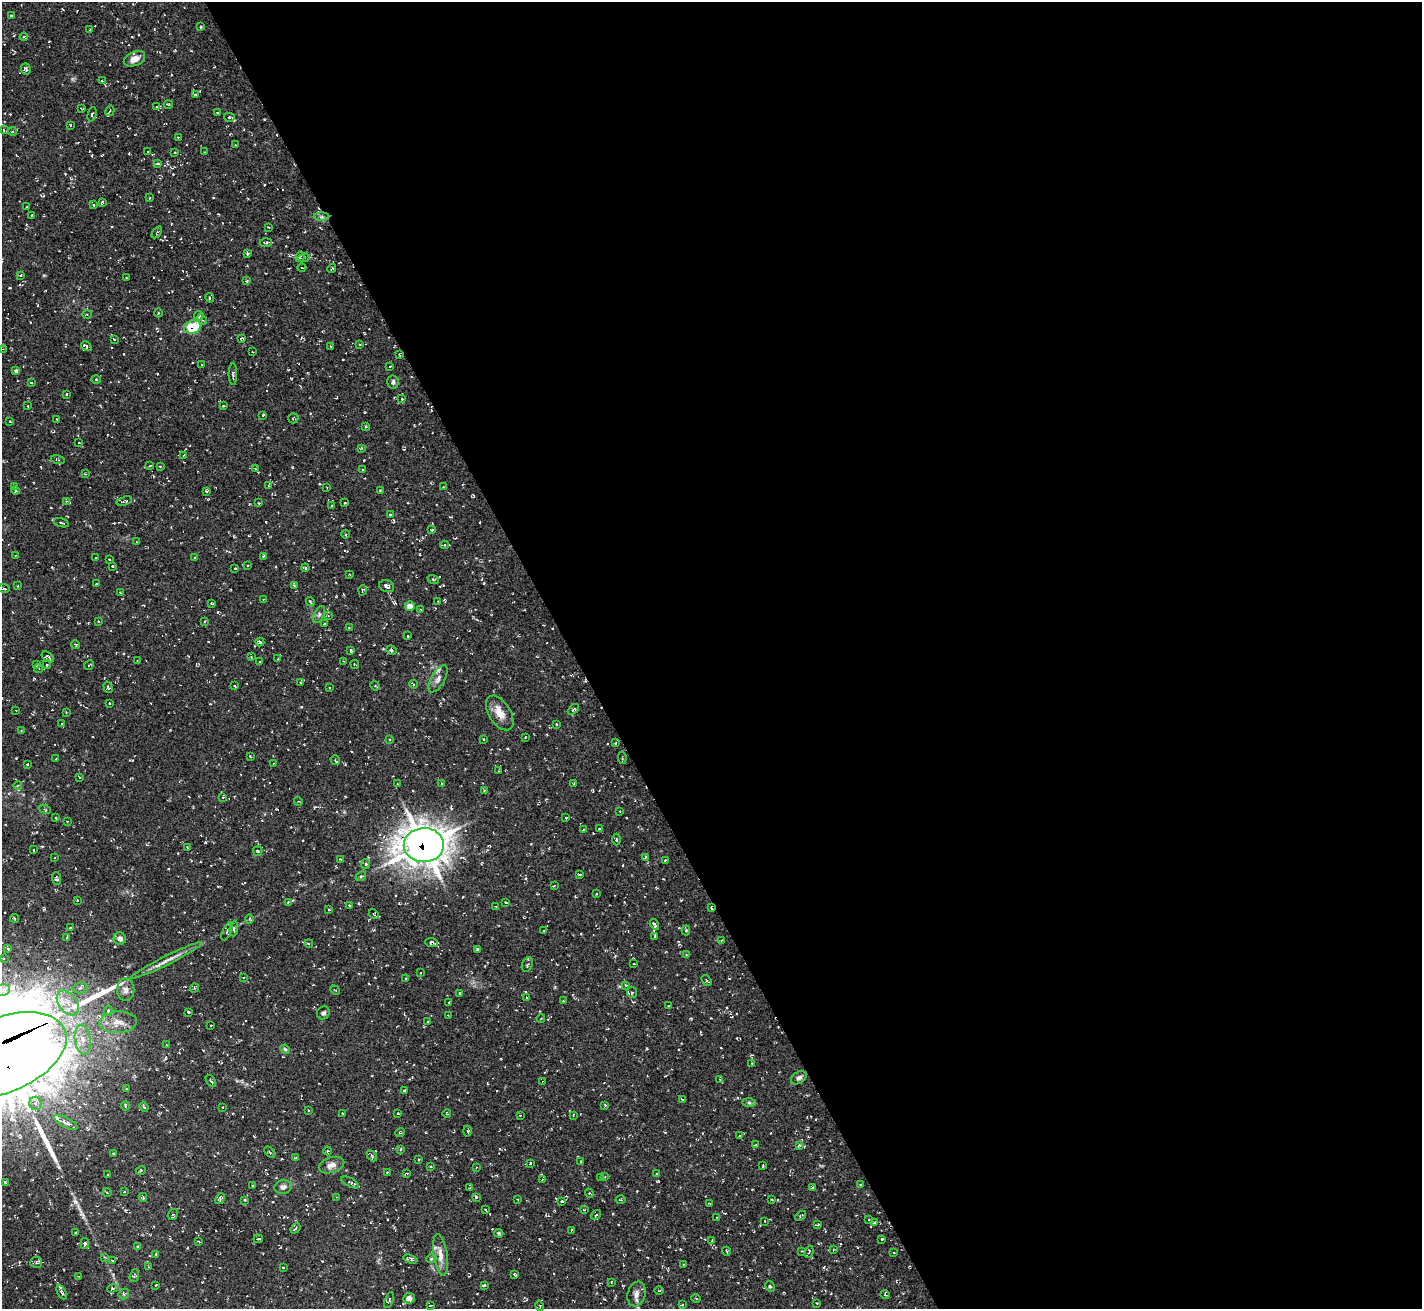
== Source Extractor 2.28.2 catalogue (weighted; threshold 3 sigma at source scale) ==
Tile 8 of 4 x 4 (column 4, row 2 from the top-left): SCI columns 4262-5681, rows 2771-4077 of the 5686 x 5676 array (HDU 1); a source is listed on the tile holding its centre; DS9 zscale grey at full resolution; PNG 1424 x 1311 px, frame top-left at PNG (2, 2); each listed source drawn as its Kron ellipse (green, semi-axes under 4 px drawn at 4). Shown black and unused: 60% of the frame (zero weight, under 3 of 5 exposures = <1% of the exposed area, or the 3 px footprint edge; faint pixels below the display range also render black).
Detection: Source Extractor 2.28.2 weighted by HDU 2 'WHT'; one run over the whole footprint, this tile lists its part. Background 0.0245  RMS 0.0053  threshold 0.0237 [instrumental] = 3 sigma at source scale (4.5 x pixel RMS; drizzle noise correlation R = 1.50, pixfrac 1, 0.05/0.05 arcsec/px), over >= 5 px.
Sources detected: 437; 51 cosmic-ray / hot-pixel residue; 1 long thin detection or spike segment (spike, bleed or trail) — neither listed nor drawn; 5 inside a brighter listed object's ellipse — not listed separately; the other 380 listed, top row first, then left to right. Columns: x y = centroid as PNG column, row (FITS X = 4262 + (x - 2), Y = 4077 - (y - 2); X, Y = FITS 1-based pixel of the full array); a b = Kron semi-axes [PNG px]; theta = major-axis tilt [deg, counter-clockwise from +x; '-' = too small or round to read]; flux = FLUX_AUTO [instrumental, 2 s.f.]
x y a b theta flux
11 16 3 3 - 0.5
200 27 3 3 - 0.86
90 30 3 2 - 0.41
24 37 4 2 - 0.48
134 59 11 7 21 4.2
26 69 6 4 -74 1.1
102 81 3 2 - 0.46
195 95 3 3 - 0.53
168 104 4 3 - 0.4
157 106 3 3 - 0.73
81 108 4 2 - 0.38
110 111 5 4 - 0.59
217 113 4 3 - 0.36
92 114 7 3 75 0.82
229 117 5 4 - 0.8
70 125 3 2 - 0.45
3 130 3 2 - 0.32
12 131 4 3 - 0.41
178 137 3 2 - 0.38
235 145 3 2 - 0.42
148 152 2 2 - 0.29
205 152 3 3 - 0.45
175 153 3 2 - 0.66
158 163 4 3 - 0.68
149 198 3 2 - 0.27
102 202 4 3 - 0.77
93 205 3 3 - 0.51
27 207 2 2 - 0.31
32 215 2 2 - 0.26
322 217 8 4 0 0.96
268 227 3 2 - 0.39
157 232 7 3 55 0.62
266 243 6 3 5 0.66
247 254 3 2 - 0.54
300 257 5 3 - 0.55
304 258 6 3 10 0.54
302 268 4 3 - 0.46
332 269 5 3 - 0.54
21 275 3 2 - 0.37
126 277 2 2 - 0.37
246 281 4 3 - 0.5
210 298 5 3 - 0.86
158 313 4 3 - 0.43
87 314 4 4 - 0.67
199 316 5 4 - 1.1
202 319 5 4 - 0.8
193 327 9 6 20 20
242 338 3 3 - 0.64
114 339 3 3 - 0.48
360 344 3 2 - 0.42
86 346 6 4 -32 1.1
330 346 3 2 - 0.46
3 349 4 3 - 0.58
253 352 3 2 - 0.32
399 354 3 2 - 0.36
202 364 3 2 - 0.51
390 366 3 2 - 0.46
16 371 4 4 - 1.3
233 374 11 3 -90 1.3
96 379 5 3 - 0.39
393 382 6 5 - 1.2
31 383 3 2 - 0.37
66 394 3 3 - 0.89
402 399 4 3 - 1
28 406 3 2 - 0.35
223 406 4 3 - 0.49
263 415 3 2 - 0.41
293 418 5 5 - 0.68
57 419 3 2 - 0.31
10 421 3 2 - 0.36
366 427 4 3 - 0.6
79 443 2 2 - 0.52
361 448 3 3 - 0.45
183 455 4 2 - 0.53
58 460 7 3 -16 0.49
150 466 3 2 - 0.62
160 467 3 3 - 0.56
255 469 4 3 - 0.42
363 470 3 2 - 0.64
85 474 3 3 - 0.38
269 486 3 3 - 0.53
14 487 3 2 - 0.95
327 487 2 2 - 0.32
443 487 2 2 - 0.34
15 490 4 3 - 0.54
207 491 3 2 - 0.49
380 491 4 3 - 0.51
66 501 3 3 - 0.45
124 501 8 4 16 0.69
259 503 3 2 - 0.33
345 503 3 2 - 0.38
332 505 3 3 - 0.44
390 514 3 3 - 0.6
61 523 8 3 -18 0.74
432 530 3 3 - 0.71
346 534 4 3 - 0.55
137 542 4 3 - 0.48
445 545 4 4 - 0.68
15 556 3 2 - 0.37
263 557 4 2 - 0.55
95 558 3 2 - 0.46
195 558 3 3 - 0.58
109 560 3 2 - 0.49
247 565 3 2 - 0.57
112 566 3 2 - 0.58
235 568 3 2 - 0.6
305 568 4 3 - 0.56
350 574 2 2 - 0.41
433 579 6 3 -19 0.55
96 584 3 2 - 0.4
294 585 4 4 - 0.61
18 586 3 2 - 0.37
387 586 7 6 - 1.4
3 588 6 4 -7 0.93
363 590 5 3 - 0.69
120 592 3 2 - 0.34
264 600 3 2 - 0.41
438 601 2 2 - 0.39
310 602 5 3 - 0.49
212 604 3 3 - 0.49
410 606 5 4 - 3.9
421 609 3 2 - 0.46
319 615 9 5 64 1.1
328 616 3 3 - 0.37
98 621 3 2 - 0.32
205 621 3 2 - 0.45
324 624 3 3 - 0.43
349 628 3 2 - 0.44
408 636 3 2 - 0.38
260 642 4 3 - 0.73
76 645 5 2 - 0.49
392 650 5 3 - 0.71
351 651 3 3 - 0.86
48 657 7 4 -36 1.2
251 657 3 3 - 0.34
278 659 3 2 - 0.36
137 661 3 2 - 0.34
343 661 3 2 - 0.36
260 662 2 2 - 0.33
36 664 4 3 - 0.87
355 664 4 2 - 0.38
47 665 4 3 - 0.46
89 665 5 3 - 0.46
39 668 4 3 - 0.44
438 679 15 6 60 2.5
301 682 4 3 - 0.63
413 684 4 3 - 0.49
235 686 3 3 - 0.58
375 686 5 4 - 0.58
108 687 6 3 -74 0.66
329 688 3 2 - 0.48
110 703 3 2 - 0.48
573 709 6 4 44 0.81
16 710 2 2 - 0.32
66 712 2 2 - 0.27
500 713 19 10 -58 6.6
62 724 3 3 - 0.44
556 724 3 2 - 0.53
21 730 3 2 - 0.37
525 737 3 2 - 0.44
483 739 3 2 - 0.35
390 740 4 3 - 0.52
616 743 4 3 - 0.49
250 757 4 2 - 0.46
622 758 6 2 -81 0.45
56 759 3 2 - 0.45
335 760 5 3 - 0.48
27 764 3 2 - 0.45
274 764 3 2 - 0.39
498 771 3 2 - 0.34
79 777 3 3 - 0.62
397 783 2 2 - 0.49
441 783 4 2 - 0.4
574 784 3 3 - 0.41
18 785 4 3 - 0.4
484 790 3 3 - 0.38
223 797 3 2 - 0.39
298 801 4 3 - 0.5
45 809 6 4 -21 0.63
620 811 3 2 - 0.4
56 818 3 2 - 0.5
566 818 3 3 - 0.71
67 821 2 2 - 0.42
599 829 3 3 - 0.67
583 830 3 2 - 0.32
617 839 6 3 90 0.56
424 845 20 17 2 810
187 847 3 2 - 0.32
33 850 3 2 - 0.68
258 851 5 4 - 0.62
55 857 3 3 - 0.48
645 857 3 2 - 0.57
340 859 4 2 - 0.65
665 860 3 3 - 0.52
366 864 5 4 - 0.77
580 875 3 2 - 0.61
361 876 6 4 40 0.71
56 878 6 4 -84 0.81
554 885 3 2 - 0.51
596 894 3 2 - 0.42
77 900 2 2 - 0.38
288 903 4 3 - 0.58
506 903 3 2 - 0.37
349 905 3 3 - 0.4
496 906 4 2 - 0.37
711 908 3 2 - 0.6
329 910 3 2 - 0.33
374 914 5 3 - 0.41
14 918 4 2 - 0.55
249 919 5 4 - 0.64
654 924 5 3 - 1.1
70 928 3 3 - 0.65
234 928 8 4 85 1
227 931 10 3 67 0.63
544 931 3 3 - 0.43
686 931 5 4 - 0.6
655 936 3 3 - 0.48
67 937 3 2 - 0.4
120 938 6 6 - 2.9
721 940 2 2 - 0.34
432 942 6 4 -5 1.2
309 944 4 3 - 0.58
8 949 4 4 - 0.68
477 949 4 2 - 0.84
686 955 3 2 - 0.32
3 958 2 2 - 0.43
167 960 39 4 26 4.5
634 964 3 2 - 0.28
527 965 7 5 67 1
420 973 3 2 - 0.39
244 978 3 2 - 0.39
406 979 3 3 - 0.62
707 980 6 2 -55 0.49
626 985 4 4 - 0.72
80 988 7 5 5 1.6
194 988 5 3 - 0.43
2 990 8 5 9 2.4
126 990 11 8 -89 2.8
335 990 5 3 - 0.45
632 992 6 5 - 0.94
460 993 4 3 - 0.56
527 997 3 2 - 0.5
563 1001 3 2 - 0.41
449 1002 3 2 - 0.35
68 1003 14 9 -53 7.1
668 1006 2 2 - 0.34
108 1011 5 4 - 1.1
188 1012 3 2 - 0.68
323 1013 7 6 - 1.3
448 1016 3 2 - 0.41
541 1018 4 2 - 0.38
118 1022 18 11 3 5.4
428 1022 3 2 - 0.58
211 1025 2 2 - 0.33
83 1040 15 8 -84 5.7
166 1045 3 2 - 0.35
285 1049 5 4 - 0.74
3 1055 67 37 22 6700
752 1063 4 3 - 0.77
799 1078 8 6 31 1.5
720 1079 4 2 - 0.38
211 1081 6 3 -55 0.66
542 1081 4 3 - 0.45
126 1089 3 2 - 0.37
404 1090 3 2 - 0.43
683 1100 4 3 - 0.5
35 1103 7 6 - 1.7
749 1103 7 4 -1 0.95
605 1105 3 3 - 0.59
125 1106 4 4 - 0.59
144 1107 5 3 - 0.65
223 1107 3 2 - 0.34
308 1110 3 2 - 0.46
343 1113 3 2 - 0.57
398 1113 3 2 - 0.49
447 1114 4 2 - 0.33
520 1115 3 2 - 0.37
573 1115 3 2 - 0.41
66 1122 13 5 -28 2.3
468 1131 5 3 - 0.48
400 1133 5 3 - 0.48
740 1136 4 3 - 0.46
756 1145 3 2 - 0.37
799 1145 4 4 - 0.78
400 1149 4 3 - 0.66
328 1151 4 3 - 0.55
270 1152 7 2 -46 0.46
113 1154 3 3 - 0.65
372 1156 6 4 -48 0.65
295 1158 3 2 - 0.33
418 1159 2 2 - 0.45
581 1162 3 2 - 0.37
530 1163 4 3 - 0.43
332 1165 13 7 17 3.2
763 1166 3 2 - 0.41
431 1167 3 3 - 0.44
476 1167 3 2 - 0.3
141 1170 5 3 - 0.55
387 1173 3 3 - 0.41
407 1173 4 2 - 0.4
657 1173 2 2 - 0.46
108 1175 3 2 - 0.49
600 1177 3 2 - 0.42
605 1177 3 2 - 0.37
542 1179 4 3 - 0.49
5 1182 4 3 - 0.44
350 1182 9 4 -29 0.96
253 1185 4 3 - 0.79
860 1185 3 3 - 0.63
283 1187 9 6 7 1.9
813 1187 4 3 - 0.46
469 1188 3 2 - 0.3
107 1192 4 3 - 0.5
124 1192 3 2 - 0.39
589 1193 4 3 - 0.5
143 1197 4 3 - 0.6
336 1197 3 2 - 0.38
476 1197 4 4 - 0.7
220 1199 6 4 60 1.1
245 1200 3 3 - 0.74
518 1200 3 2 - 0.38
621 1200 5 2 - 0.45
772 1200 3 2 - 0.4
562 1201 3 3 - 0.92
709 1203 3 2 - 0.39
486 1210 3 2 - 0.46
584 1210 3 3 - 0.42
173 1214 6 4 54 0.61
596 1215 5 3 - 0.51
801 1216 6 2 40 0.49
716 1217 4 3 - 0.45
869 1219 3 2 - 0.36
765 1221 3 2 - 0.52
874 1223 4 2 - 0.39
817 1225 4 2 - 0.59
295 1228 6 3 49 0.76
571 1230 4 2 - 0.35
75 1232 3 2 - 0.54
499 1233 5 4 - 0.64
258 1239 5 2 - 0.49
882 1239 3 3 - 0.78
712 1241 4 3 - 0.39
199 1242 3 2 - 0.37
85 1243 5 4 - 1.1
137 1246 2 2 - 0.46
833 1249 3 2 - 0.47
726 1251 4 3 - 0.39
802 1251 4 3 - 0.5
809 1252 6 3 68 0.56
894 1253 3 3 - 0.42
156 1254 3 3 - 0.74
440 1255 21 7 -82 4.7
104 1257 4 3 - 0.43
410 1259 7 4 -18 1.1
431 1259 5 3 - 0.49
112 1261 4 3 - 0.4
36 1262 6 5 - 0.86
683 1264 3 2 - 0.33
148 1267 3 2 - 0.3
283 1268 3 2 - 0.54
514 1274 3 3 - 0.75
134 1275 7 3 71 0.74
79 1277 3 2 - 0.45
611 1282 3 2 - 0.33
156 1285 2 2 - 0.39
484 1285 3 2 - 0.53
770 1286 6 4 -64 0.74
112 1288 5 4 - 0.73
659 1291 5 3 - 0.44
62 1292 7 3 -62 1.4
124 1294 5 4 - 0.84
637 1294 12 9 74 2.9
885 1294 5 3 - 0.64
409 1298 6 5 - 3.2
696 1298 5 3 - 0.38
389 1300 8 4 68 0.86
817 1303 2 2 - 0.31
682 1305 4 2 - 0.4
430 1306 3 2 - 0.32
540 1306 5 3 - 0.54
Overlapping masked pixels (flux is a lower limit): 4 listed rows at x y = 193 327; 424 845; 711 908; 3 1055
Isophote crosses this tile's border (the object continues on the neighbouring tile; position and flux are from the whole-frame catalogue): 5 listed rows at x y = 3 130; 3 588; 2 990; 3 1055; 637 1294
Unlisted compact peaks at least as high as the median listed source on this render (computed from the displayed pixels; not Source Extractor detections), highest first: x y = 555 987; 254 1136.